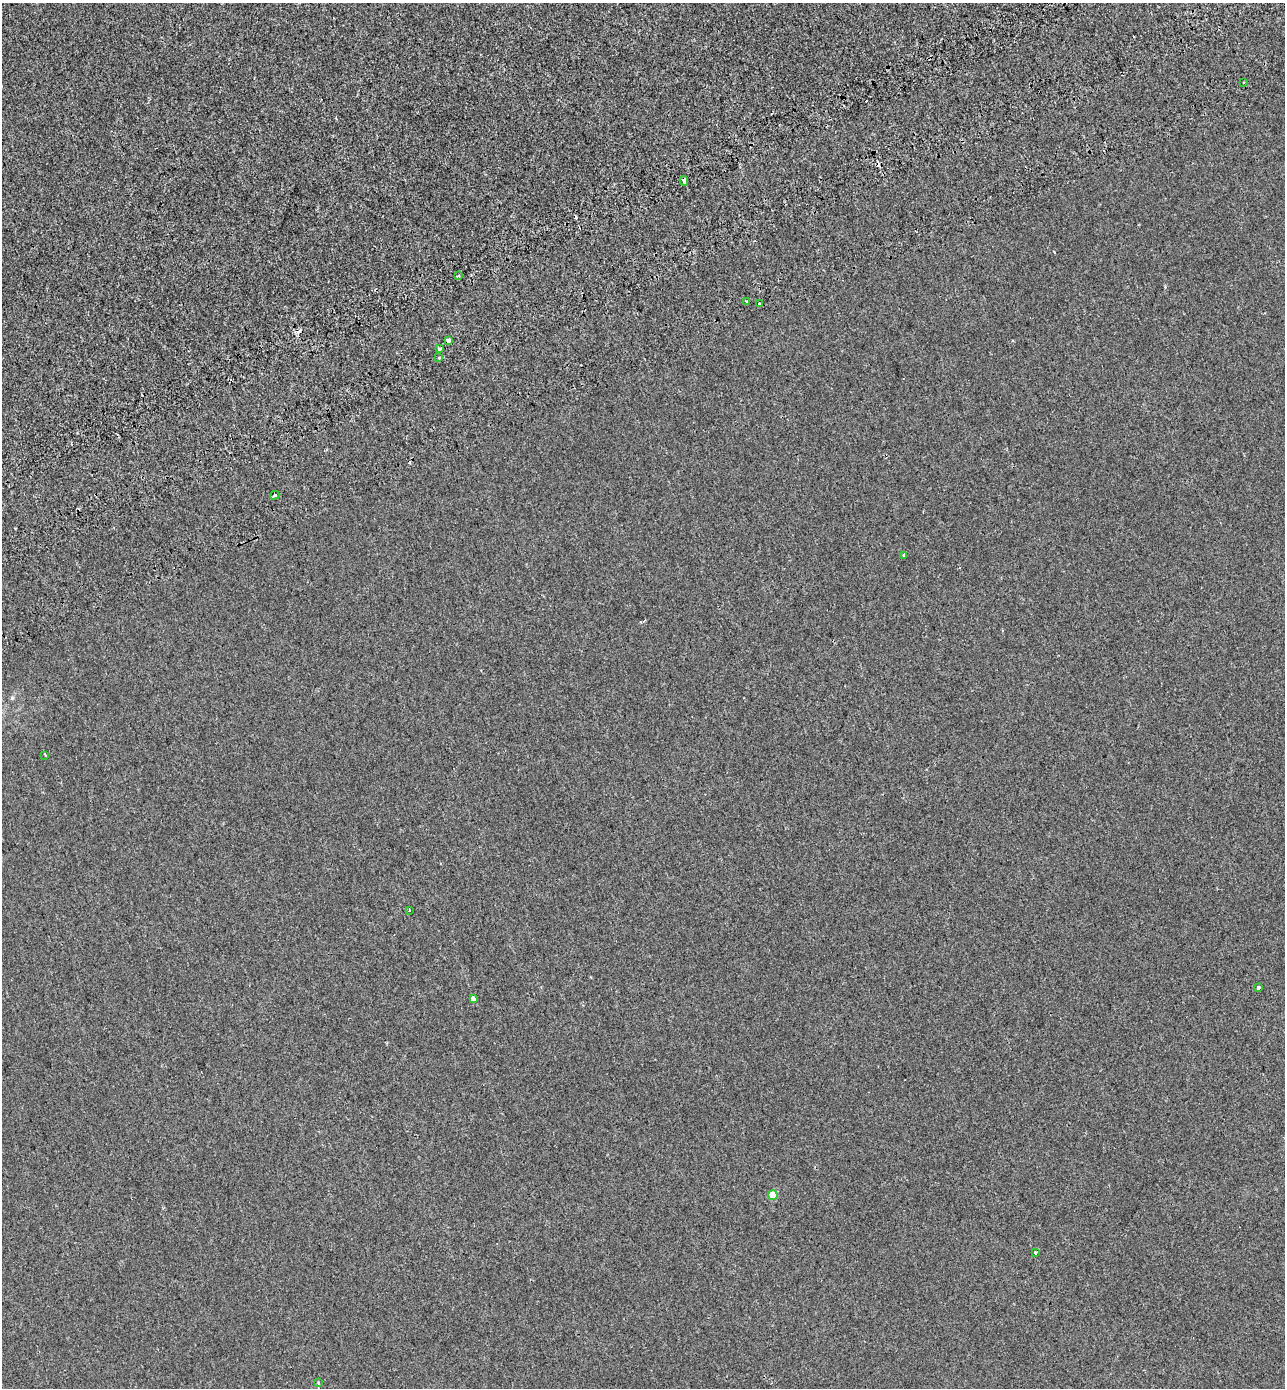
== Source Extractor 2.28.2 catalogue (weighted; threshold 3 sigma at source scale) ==
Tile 10 of 4 x 4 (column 2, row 3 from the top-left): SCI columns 1534-2816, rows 1482-2867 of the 5579 x 5738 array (HDU 1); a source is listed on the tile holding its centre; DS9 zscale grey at full resolution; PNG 1287 x 1390 px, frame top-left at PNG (2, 3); each listed source drawn as its Kron ellipse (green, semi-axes under 4 px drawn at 4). Shown black and unused: <1% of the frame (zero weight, under 2 of 3 exposures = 7% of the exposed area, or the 3 px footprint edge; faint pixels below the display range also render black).
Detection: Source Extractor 2.28.2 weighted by HDU 2 'WHT'; one run over the whole footprint, this tile lists its part. Background -1.84e-04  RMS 0.0045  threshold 0.0203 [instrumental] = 3 sigma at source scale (4.5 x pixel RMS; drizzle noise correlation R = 1.50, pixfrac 1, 0.0396/0.0396 arcsec/px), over >= 5 px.
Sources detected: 22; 5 cosmic-ray / hot-pixel residue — neither listed nor drawn; the other 17 listed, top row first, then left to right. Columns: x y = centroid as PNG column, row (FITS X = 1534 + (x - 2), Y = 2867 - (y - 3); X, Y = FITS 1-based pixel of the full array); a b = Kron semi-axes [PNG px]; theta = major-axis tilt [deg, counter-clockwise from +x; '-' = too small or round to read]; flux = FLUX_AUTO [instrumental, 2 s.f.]
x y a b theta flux
1244 82 3 2 - 0.61
684 181 5 3 - 7.8
459 276 3 3 - 1.1
747 301 3 2 - 0.47
759 304 3 3 - 4.5
449 341 4 3 - 6.7
440 349 3 3 - 1.6
439 357 3 3 - 2
275 495 5 3 - 0.68
903 555 3 3 - 0.5
45 755 3 2 - 0.56
409 910 3 2 - 0.38
1258 987 3 3 - 5.9
473 999 3 3 - 150
773 1195 5 5 - 5.2
1035 1253 3 3 - 1.8
318 1382 4 4 - 0.46
Overlapping masked pixels (flux is a lower limit): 2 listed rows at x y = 684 181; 449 341